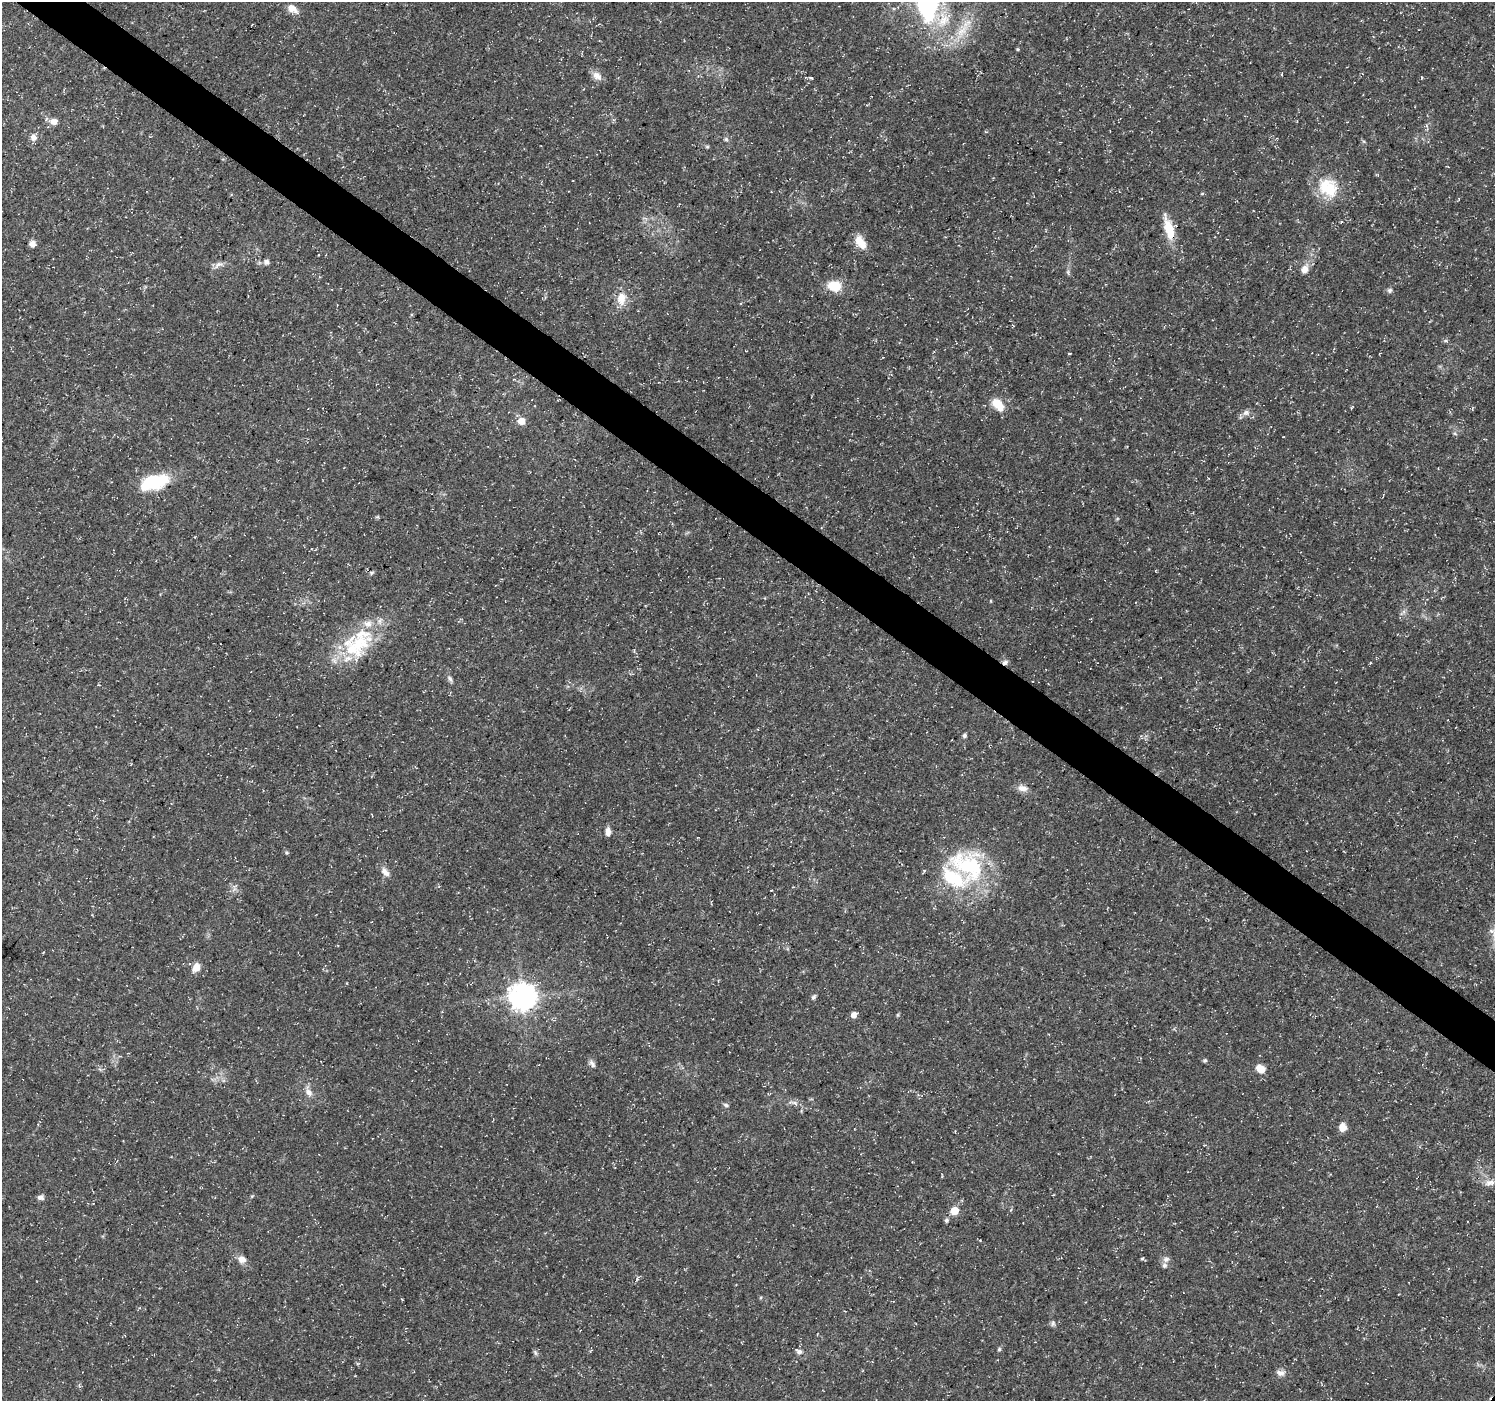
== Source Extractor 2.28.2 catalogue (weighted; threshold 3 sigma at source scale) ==
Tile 11 of 4 x 4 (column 3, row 3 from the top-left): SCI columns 2988-4480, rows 1575-2973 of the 5980 x 6015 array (HDU 1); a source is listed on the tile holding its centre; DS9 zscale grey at full resolution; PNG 1497 x 1403 px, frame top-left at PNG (2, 2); no overlay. Shown black and unused: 4% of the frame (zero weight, under 3 of 5 exposures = <1% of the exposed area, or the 3 px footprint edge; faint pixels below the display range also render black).
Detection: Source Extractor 2.28.2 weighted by HDU 2 'WHT'; one run over the whole footprint, this tile lists its part. Background 0.0541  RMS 0.0028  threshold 0.0125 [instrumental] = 3 sigma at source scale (4.5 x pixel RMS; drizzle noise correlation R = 1.50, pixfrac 1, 0.0396/0.0396 arcsec/px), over >= 5 px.
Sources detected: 68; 1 inside a brighter object's white glare — not listed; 6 inside a brighter listed object's ellipse — not listed separately; the other 61 listed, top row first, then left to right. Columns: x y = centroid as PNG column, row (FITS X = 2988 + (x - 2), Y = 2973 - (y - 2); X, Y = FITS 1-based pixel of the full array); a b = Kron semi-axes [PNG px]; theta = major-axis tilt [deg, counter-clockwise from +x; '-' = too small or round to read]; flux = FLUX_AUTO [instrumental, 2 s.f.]
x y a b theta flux
926 6 28 17 -41 19
292 9 15 8 -37 2.6
252 24 3 2 - 0.28
962 31 24 9 50 5.4
1017 49 4 4 - 0.32
597 76 13 9 -37 2
811 78 5 3 - 0.3
54 121 10 7 3 2
33 137 8 7 - 1.4
726 139 5 5 - 0.5
707 147 6 4 0 0.35
1328 188 29 22 -19 9.6
1169 229 26 10 -74 6.9
860 242 18 10 -56 3.6
32 244 7 7 - 1.3
266 262 6 6 - 0.89
218 265 14 7 30 1.3
1305 269 11 9 70 2.1
834 286 11 9 -7 7.2
1390 290 7 7 - 0.65
621 299 19 12 83 3.7
1446 341 7 4 0 0.4
1070 353 3 2 - 0.23
998 405 19 11 -51 4.2
1246 413 9 8 - 1.1
521 421 8 7 - 2.9
153 481 34 18 0 13
377 517 6 4 17 0.34
372 573 5 4 - 0.34
359 643 39 26 72 17
1005 662 7 6 - 0.86
450 679 9 5 -55 0.78
964 735 5 4 - 0.7
1022 788 14 8 -10 1.8
608 832 9 6 87 1.7
968 866 50 34 -33 29
385 872 14 8 -47 1.7
196 967 9 7 65 2.7
523 997 9 8 - 320
813 997 8 5 50 0.55
854 1015 5 4 - 2.3
1205 1061 5 5 - 0.44
592 1063 11 6 -56 1
1260 1069 11 8 -30 2.6
309 1092 9 7 -47 1.5
795 1103 8 4 -45 0.73
726 1105 7 5 -18 0.57
1342 1127 8 7 - 2.5
1490 1182 15 7 12 1.7
40 1197 8 6 1 0.99
93 1204 3 2 - 0.23
954 1211 6 6 - 4.7
946 1220 5 5 - 0.6
1142 1258 5 3 - 0.4
242 1259 12 9 -27 1.8
1166 1259 10 7 28 1
1053 1323 8 5 88 0.59
999 1349 5 4 - 0.41
799 1351 10 6 -27 0.94
535 1353 8 5 -71 0.55
1280 1373 11 7 -14 1.3
Overlapping masked pixels (flux is a lower limit): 1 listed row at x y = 1005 662
Isophote crosses this tile's border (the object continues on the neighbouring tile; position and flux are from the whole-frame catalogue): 1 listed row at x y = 926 6